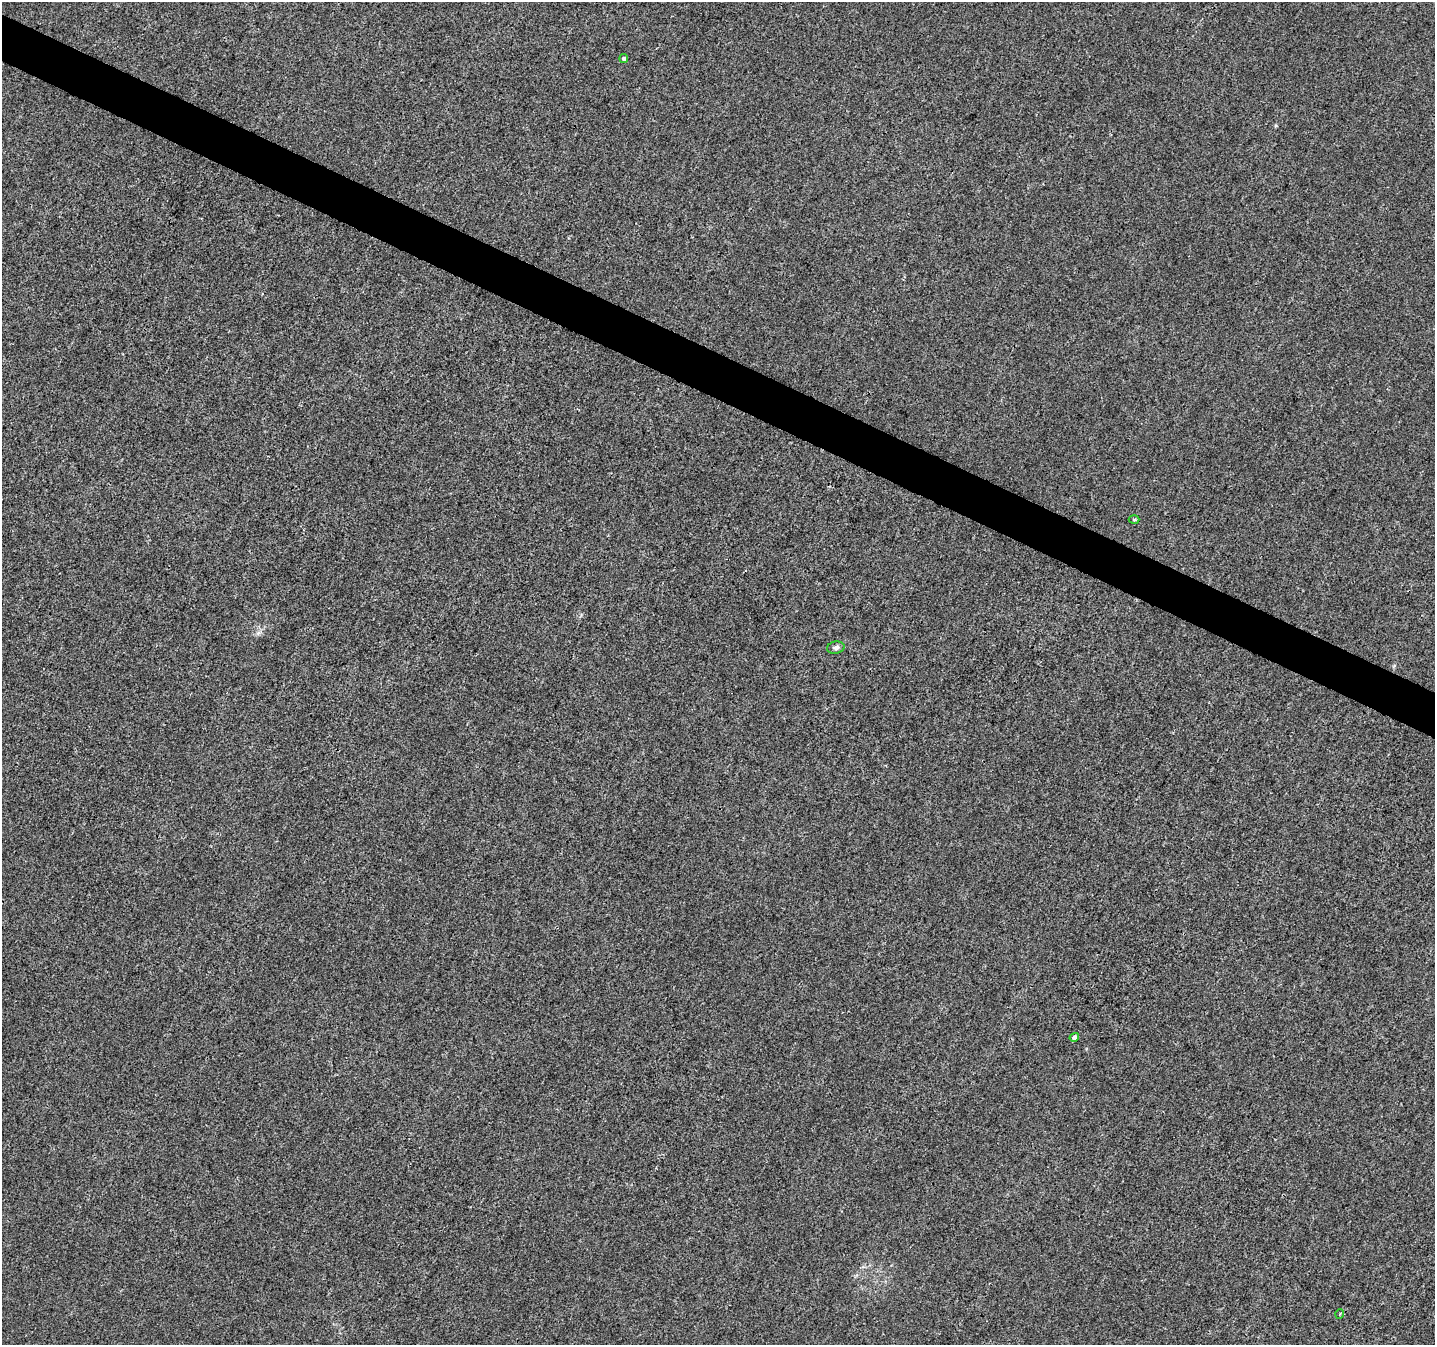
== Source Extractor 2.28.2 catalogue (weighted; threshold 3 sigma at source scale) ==
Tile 11 of 4 x 4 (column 3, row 3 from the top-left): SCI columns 2874-4306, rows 1612-2954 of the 5738 x 5840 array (HDU 1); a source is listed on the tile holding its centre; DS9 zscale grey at full resolution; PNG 1437 x 1347 px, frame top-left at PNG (2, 2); each listed source drawn as its Kron ellipse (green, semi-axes under 4 px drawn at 4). Shown black and unused: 3% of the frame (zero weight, under 3 of 4 exposures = <1% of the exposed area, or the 3 px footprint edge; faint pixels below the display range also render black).
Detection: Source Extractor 2.28.2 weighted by HDU 2 'WHT'; one run over the whole footprint, this tile lists its part. Background 0.0058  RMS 0.0033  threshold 0.0147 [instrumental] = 3 sigma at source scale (4.5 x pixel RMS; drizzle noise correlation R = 1.50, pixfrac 1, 0.0396/0.0396 arcsec/px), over >= 5 px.
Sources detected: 5; all 5 listed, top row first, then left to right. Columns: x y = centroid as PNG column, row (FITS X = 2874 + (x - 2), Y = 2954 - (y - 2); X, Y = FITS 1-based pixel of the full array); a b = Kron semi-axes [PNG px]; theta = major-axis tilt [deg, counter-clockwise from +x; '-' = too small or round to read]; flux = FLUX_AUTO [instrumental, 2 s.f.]
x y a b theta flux
624 59 4 4 - 0.71
1134 520 5 3 - 0.37
836 648 9 6 11 1
1074 1037 5 4 - 0.9
1340 1314 5 3 - 0.34